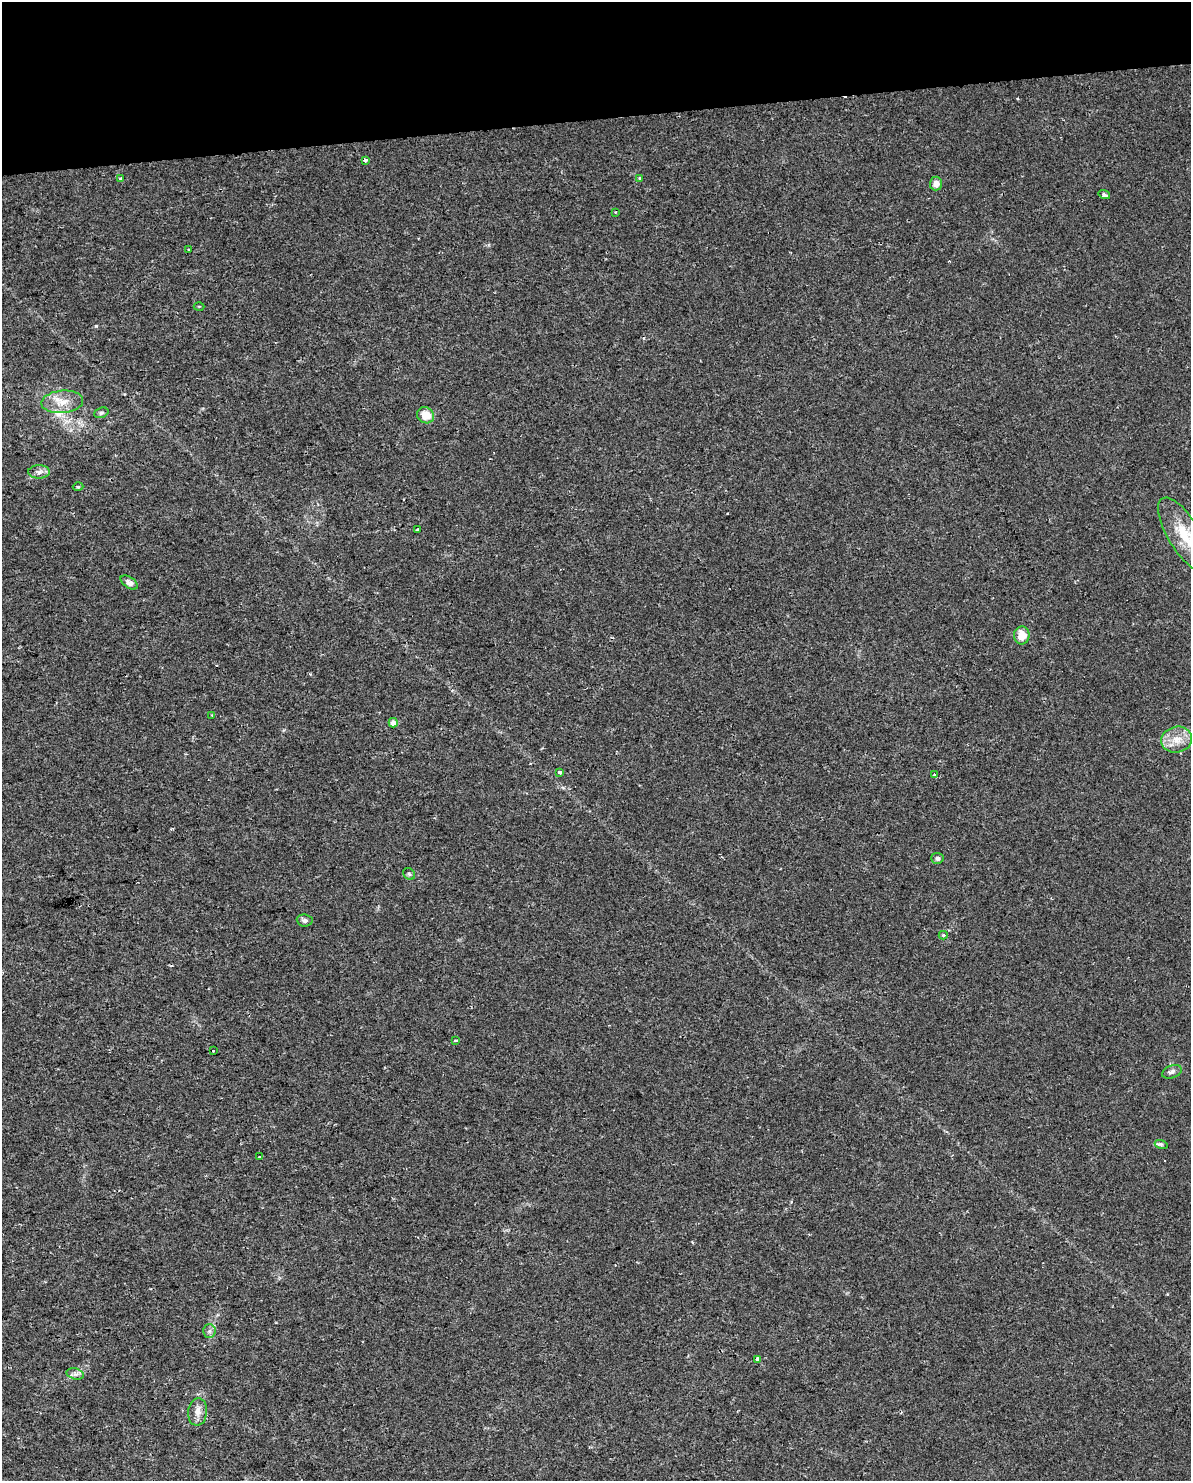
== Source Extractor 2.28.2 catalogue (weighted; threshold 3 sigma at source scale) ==
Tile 3 of 4 x 3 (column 3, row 1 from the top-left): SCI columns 2378-3566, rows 3020-4498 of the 4754 x 4517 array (HDU 1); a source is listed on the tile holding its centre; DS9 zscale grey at full resolution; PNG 1193 x 1483 px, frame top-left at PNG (2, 2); each listed source drawn as its Kron ellipse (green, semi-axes under 4 px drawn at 4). Shown black and unused: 8% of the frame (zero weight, under 2 of 3 exposures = <1% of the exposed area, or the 3 px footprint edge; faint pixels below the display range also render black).
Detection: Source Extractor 2.28.2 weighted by HDU 2 'WHT'; one run over the whole footprint, this tile lists its part. Background 0.00454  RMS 0.0028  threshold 0.0125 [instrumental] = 3 sigma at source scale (4.5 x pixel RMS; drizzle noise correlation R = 1.50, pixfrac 1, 0.0396/0.0396 arcsec/px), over >= 5 px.
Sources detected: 37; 1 cosmic-ray / hot-pixel residue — neither listed nor drawn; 1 inside a brighter listed object's ellipse — not listed separately; the other 35 listed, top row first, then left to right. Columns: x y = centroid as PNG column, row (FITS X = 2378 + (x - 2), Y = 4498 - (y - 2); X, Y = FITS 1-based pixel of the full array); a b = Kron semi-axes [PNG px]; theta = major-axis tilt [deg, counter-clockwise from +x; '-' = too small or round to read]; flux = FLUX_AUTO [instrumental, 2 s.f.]
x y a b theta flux
366 160 3 3 - 1.1
121 178 3 3 - 0.54
640 178 4 3 - 0.37
936 183 7 6 - 2.1
1104 195 6 3 -19 1
615 212 3 2 - 0.3
188 249 3 3 - 0.35
199 306 5 3 - 0.24
62 402 21 11 5 4.1
101 413 7 5 19 0.57
426 415 9 8 - 3.8
39 472 11 6 1 1.2
78 487 5 3 - 0.36
418 529 3 3 - 0.75
1184 535 42 16 -59 11
129 582 10 5 -33 1.5
1022 635 9 7 84 3.9
212 715 4 3 - 0.25
393 723 5 4 - 1.7
1177 740 15 13 14 4.1
560 772 4 3 - 3.1
934 775 3 3 - 0.59
937 858 6 5 - 0.79
409 874 6 5 - 0.53
305 920 8 6 -4 0.83
943 935 4 4 - 0.31
456 1041 3 3 - 0.39
213 1051 3 2 - 0.35
1172 1072 10 6 20 0.92
1161 1144 6 4 -18 0.48
259 1157 3 3 - 0.64
209 1331 6 6 - 0.78
758 1359 4 3 - 3
75 1374 9 5 -15 0.97
198 1412 14 9 84 2.2
Overlapping masked pixels (flux is a lower limit): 2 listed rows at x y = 366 160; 758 1359
Isophote crosses this tile's border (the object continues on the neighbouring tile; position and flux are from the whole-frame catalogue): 1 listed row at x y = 1184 535